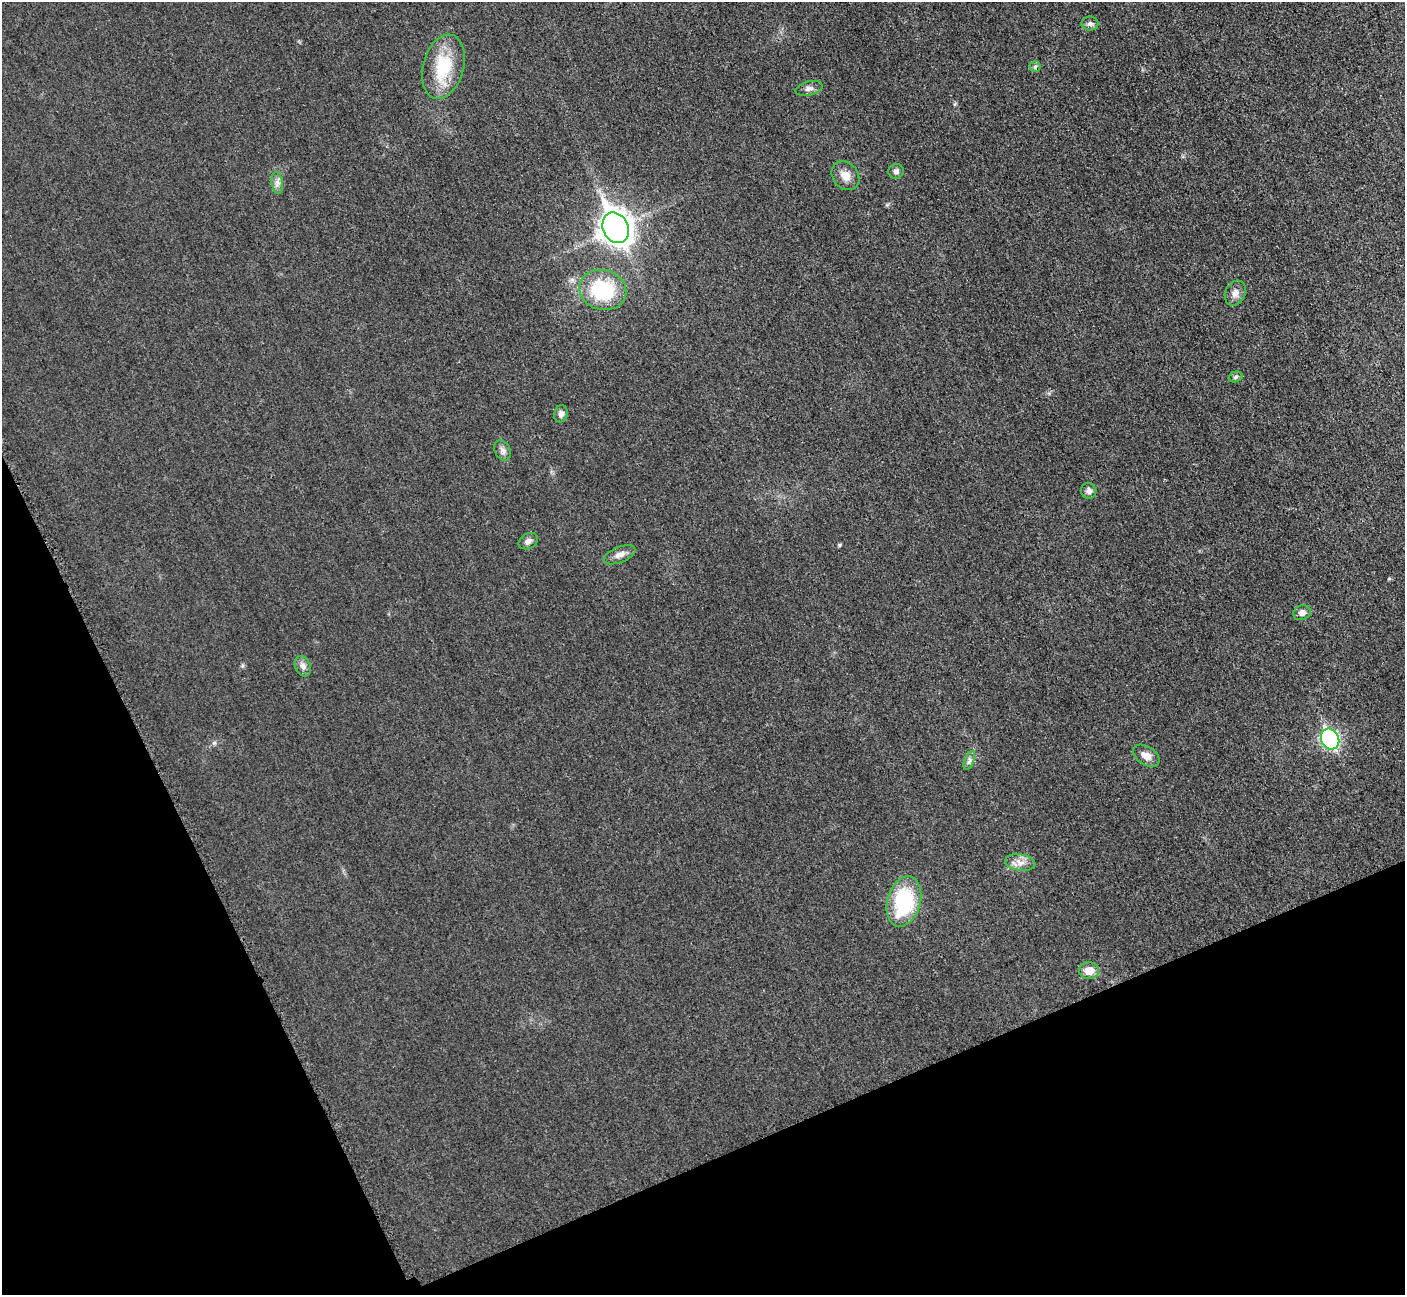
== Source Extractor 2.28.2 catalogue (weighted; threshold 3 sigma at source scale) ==
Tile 14 of 4 x 4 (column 2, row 4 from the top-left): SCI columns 1468-2870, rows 193-1485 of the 5699 x 5664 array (HDU 1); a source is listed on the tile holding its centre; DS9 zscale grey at full resolution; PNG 1407 x 1297 px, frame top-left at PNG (2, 2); each listed source drawn as its Kron ellipse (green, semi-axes under 4 px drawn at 4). Shown black and unused: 22% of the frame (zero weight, under 3 of 5 exposures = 4% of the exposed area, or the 3 px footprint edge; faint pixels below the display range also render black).
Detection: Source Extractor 2.28.2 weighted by HDU 2 'WHT'; one run over the whole footprint, this tile lists its part. Background 0.0195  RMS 0.0051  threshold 0.0228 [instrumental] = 3 sigma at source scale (4.5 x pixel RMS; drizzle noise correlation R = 1.50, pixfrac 1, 0.05/0.05 arcsec/px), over >= 5 px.
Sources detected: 24; all 24 listed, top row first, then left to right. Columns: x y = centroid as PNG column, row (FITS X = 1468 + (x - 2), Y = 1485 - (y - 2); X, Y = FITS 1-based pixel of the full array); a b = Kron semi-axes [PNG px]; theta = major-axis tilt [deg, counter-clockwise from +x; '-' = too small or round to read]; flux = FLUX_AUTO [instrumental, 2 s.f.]
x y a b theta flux
1090 24 8 7 - 1.7
443 67 33 20 75 23
1035 67 5 5 - 0.84
809 88 14 7 14 2.2
896 171 8 7 - 1.6
845 176 16 12 -51 4.9
277 183 11 5 -83 2.1
616 228 16 12 -65 530
603 290 23 20 -15 31
1235 293 13 10 62 3.2
1235 377 7 5 17 1.1
561 414 8 7 - 2.1
503 451 11 7 -62 2.1
1089 491 8 7 - 2.3
528 541 10 7 28 2
620 555 16 7 23 3.1
1302 613 9 7 21 2.4
303 666 10 7 -70 2.2
1330 739 11 9 -62 82
1146 756 14 9 -34 3.9
969 761 10 4 68 1.5
1020 863 15 8 -8 3.8
904 901 26 16 74 39
1089 971 10 8 1 6.2